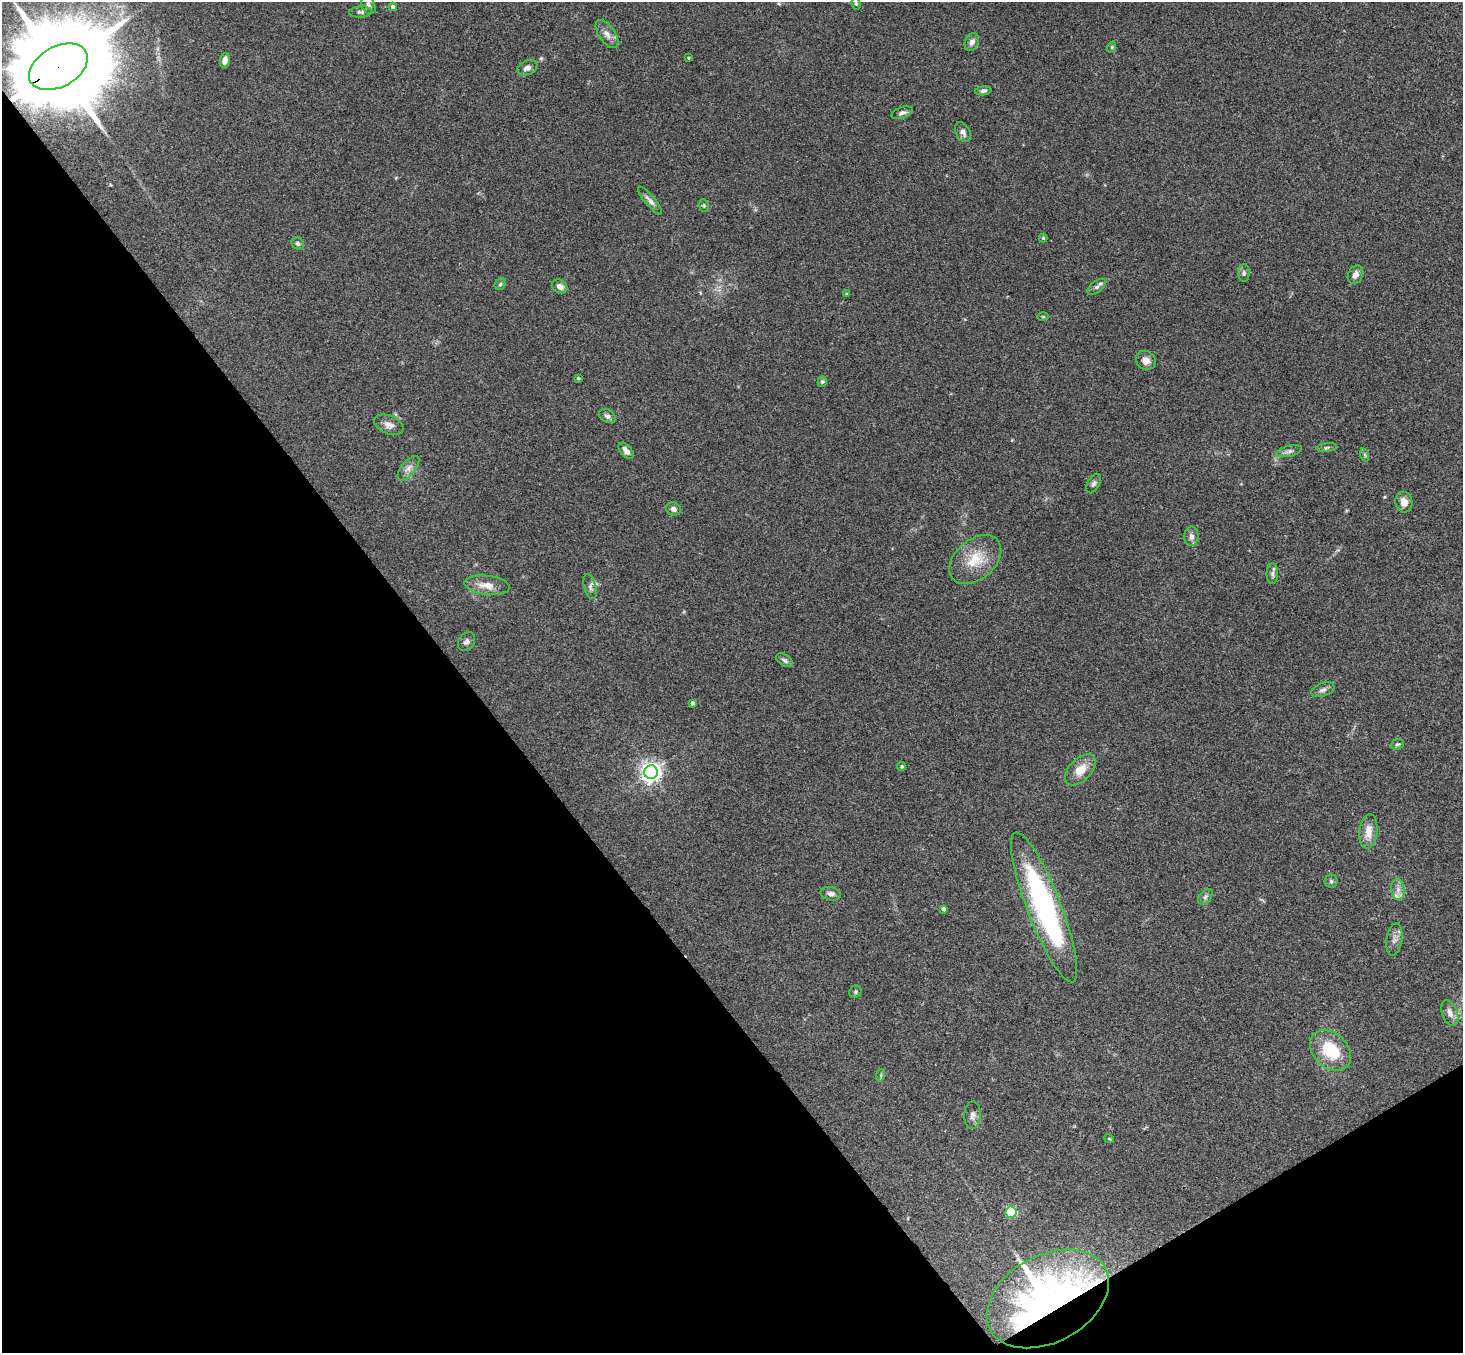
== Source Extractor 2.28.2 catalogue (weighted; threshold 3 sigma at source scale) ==
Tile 14 of 4 x 4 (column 2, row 4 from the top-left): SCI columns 1514-2974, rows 331-1681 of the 5945 x 5927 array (HDU 1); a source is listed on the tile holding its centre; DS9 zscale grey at full resolution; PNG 1465 x 1355 px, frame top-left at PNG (2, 2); each listed source drawn as its Kron ellipse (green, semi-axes under 4 px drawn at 4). Shown black and unused: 35% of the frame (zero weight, under 3 of 4 exposures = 6% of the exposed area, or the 3 px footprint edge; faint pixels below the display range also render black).
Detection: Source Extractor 2.28.2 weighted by HDU 2 'WHT'; one run over the whole footprint, this tile lists its part. Background 0.199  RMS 0.0081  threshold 0.0365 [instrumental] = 3 sigma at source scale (4.5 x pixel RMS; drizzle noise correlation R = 1.50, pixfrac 1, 0.05/0.05 arcsec/px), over >= 5 px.
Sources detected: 69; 2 inside a brighter listed object's ellipse — not listed separately; the other 67 listed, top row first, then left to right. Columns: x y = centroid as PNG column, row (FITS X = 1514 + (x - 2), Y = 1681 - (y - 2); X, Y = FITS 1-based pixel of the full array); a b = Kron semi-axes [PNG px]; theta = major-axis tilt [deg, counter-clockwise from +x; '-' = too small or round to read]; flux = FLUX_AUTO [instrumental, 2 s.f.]
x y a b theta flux
856 4 6 4 -73 1.1
368 5 9 6 -61 3.7
393 7 4 4 - 2.6
360 12 11 5 3 2.2
607 34 16 8 -54 5.4
972 42 9 6 65 3.5
1112 47 6 3 72 0.99
688 58 4 3 - 0.79
225 60 7 5 79 4.3
58 67 31 20 29 19000
527 68 10 7 23 3.7
983 91 8 4 7 1.9
902 113 11 5 18 2.8
963 132 11 7 -62 3.5
650 201 18 5 -50 3.6
704 206 6 4 -79 1.1
1043 238 4 4 - 1.1
298 243 6 5 - 2.4
1244 273 9 5 -90 1.9
1356 275 10 7 63 4.6
500 284 6 5 - 1.4
560 286 8 6 -29 4.1
1097 287 11 5 39 2.4
847 294 3 3 - 1.3
1043 317 6 3 0 0.78
1146 360 10 9 - 5.8
578 378 3 3 - 1.2
822 382 5 4 - 1.1
607 416 9 6 -32 2.6
389 425 15 9 -23 5.2
1327 447 10 4 6 1.5
626 451 10 5 -50 5.1
1289 451 13 5 14 2.9
1365 455 7 4 -72 1.2
408 468 15 7 51 4.3
1093 484 10 6 62 2.3
1404 502 10 8 -80 6.4
673 509 7 6 - 3.5
1191 536 10 7 -89 3.5
975 560 30 20 40 23
1272 574 10 5 -90 2.5
487 585 23 9 -6 9.9
590 587 13 6 -74 2.6
467 642 10 7 53 2.7
784 660 9 5 -34 2.3
1323 690 12 6 20 3
693 703 4 4 - 2.8
1397 744 7 5 19 1.5
902 766 4 4 - 1.2
1080 770 19 11 45 12
651 772 7 6 - 460
1368 831 17 9 83 9.9
1331 881 6 6 - 1.6
1398 890 10 6 -81 3.9
831 894 10 6 -12 3.5
1205 897 9 5 49 2
1044 907 80 17 -69 170
944 909 4 3 - 2.6
1394 939 16 8 81 4.7
855 992 6 5 - 1.5
1450 1013 13 7 -68 5.1
1330 1050 23 17 -43 32
881 1075 6 4 72 1
973 1115 14 8 87 4
1109 1139 5 3 - 0.78
1011 1212 5 5 - 63
1048 1299 65 43 29 430
Overlapping masked pixels (flux is a lower limit): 2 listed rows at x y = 58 67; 1048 1299
Isophote crosses this tile's border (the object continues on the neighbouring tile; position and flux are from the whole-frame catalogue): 1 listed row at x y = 1450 1013